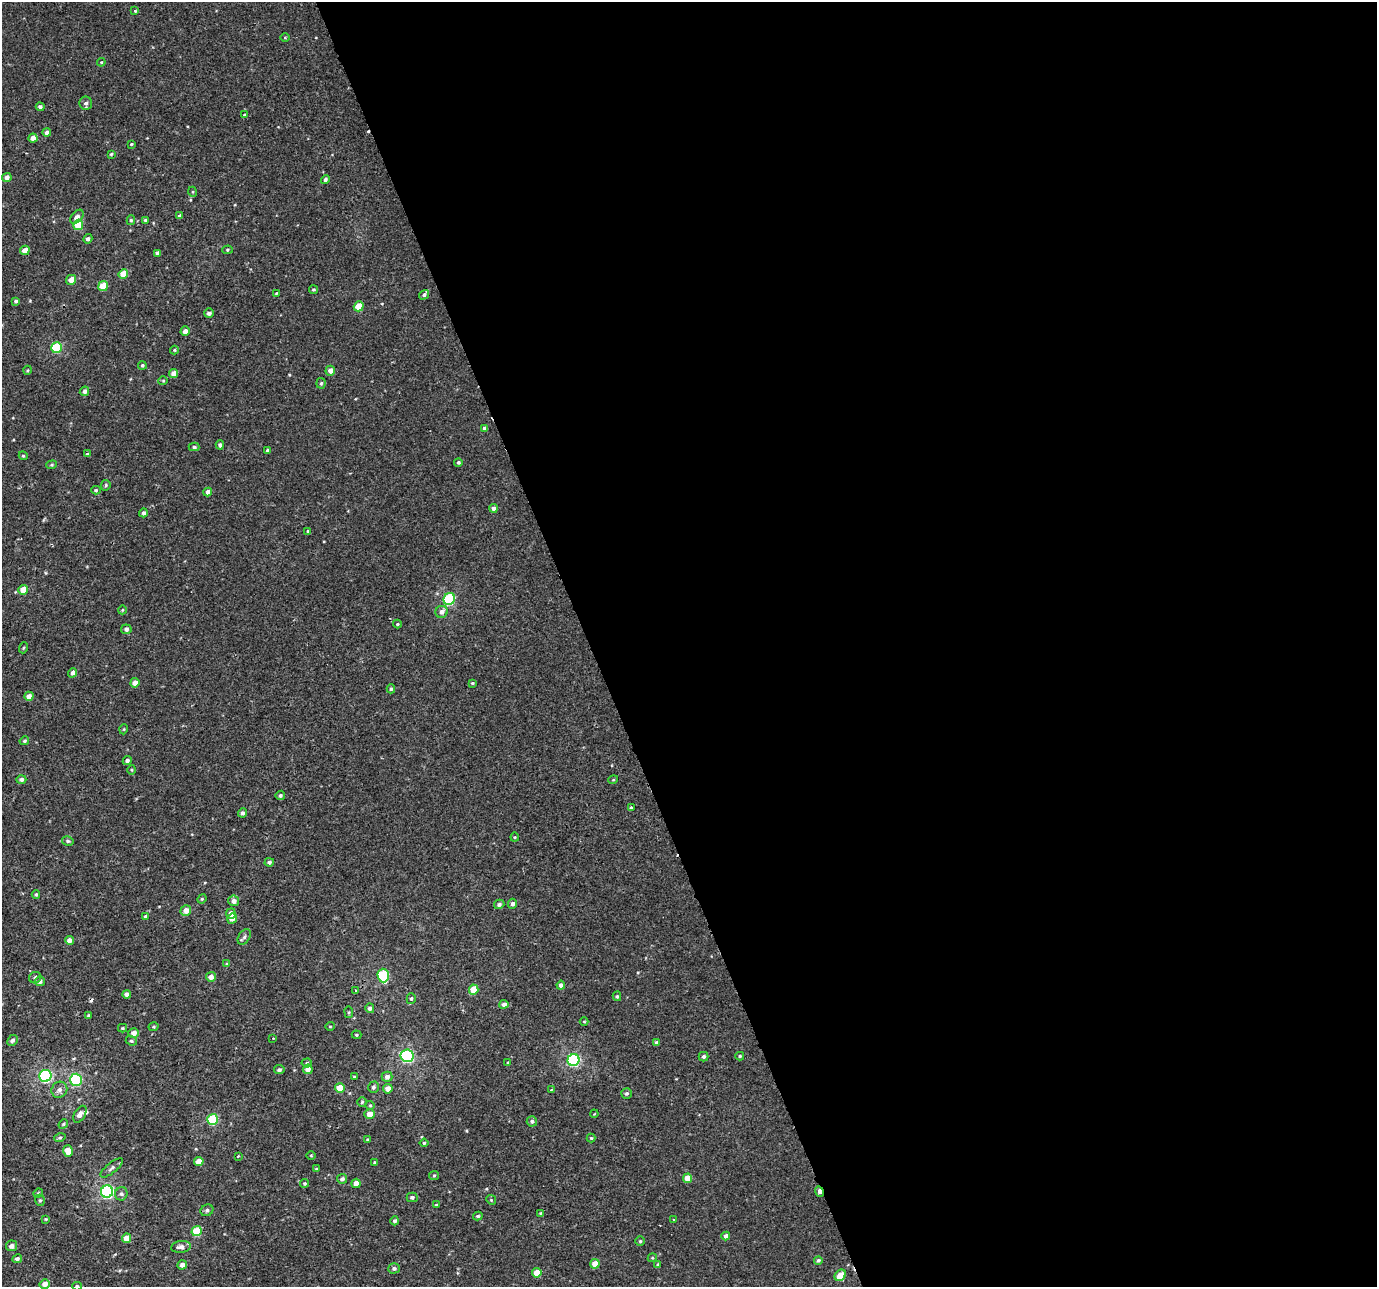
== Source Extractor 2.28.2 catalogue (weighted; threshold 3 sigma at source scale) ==
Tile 8 of 4 x 4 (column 4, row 2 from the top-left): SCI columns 4129-5503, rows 2648-3932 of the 5568 x 5368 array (HDU 1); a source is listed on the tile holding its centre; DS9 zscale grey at full resolution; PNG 1379 x 1289 px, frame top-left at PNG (2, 2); each listed source drawn as its Kron ellipse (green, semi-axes under 4 px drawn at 4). Shown black and unused: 57% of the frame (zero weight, under 2 of 3 exposures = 3% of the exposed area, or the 3 px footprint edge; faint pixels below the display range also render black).
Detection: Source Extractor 2.28.2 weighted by HDU 2 'WHT'; one run over the whole footprint, this tile lists its part. Background 5.10e-04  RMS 0.0032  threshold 0.0145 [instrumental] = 3 sigma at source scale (4.5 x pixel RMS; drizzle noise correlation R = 1.50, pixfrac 1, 0.0396/0.0396 arcsec/px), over >= 5 px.
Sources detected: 194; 3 cosmic-ray / hot-pixel residue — neither listed nor drawn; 3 inside a brighter listed object's ellipse — not listed separately; the other 188 listed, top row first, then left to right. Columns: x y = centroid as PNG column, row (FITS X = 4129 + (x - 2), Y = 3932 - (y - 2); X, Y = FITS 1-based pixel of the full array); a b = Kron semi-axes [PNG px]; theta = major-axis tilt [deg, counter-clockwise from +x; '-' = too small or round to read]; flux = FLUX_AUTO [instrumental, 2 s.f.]
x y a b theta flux
135 11 3 3 - 0.71
285 37 5 3 - 0.28
101 62 4 4 - 0.32
86 103 6 6 - 0.86
40 107 4 4 - 0.76
245 115 4 3 - 0.39
47 133 4 4 - 1.2
33 138 4 4 - 2.1
131 144 3 3 - 0.3
111 154 4 4 - 0.37
7 177 5 4 - 1.5
325 179 4 4 - 0.71
193 192 5 3 - 0.33
180 216 4 3 - 0.71
77 217 8 5 46 1.3
131 220 5 4 - 0.43
145 220 4 4 - 0.42
78 225 5 4 - 7.4
88 239 5 4 - 1
25 250 5 4 - 3.6
227 250 5 4 - 0.45
157 253 4 4 - 0.94
123 274 5 4 - 4
71 280 5 4 - 2.5
103 286 5 4 - 5.9
313 290 4 4 - 0.4
276 293 2 2 - 0.21
424 295 5 4 - 0.71
16 301 4 3 - 0.52
359 306 5 4 - 5.5
209 313 5 5 - 1
185 331 5 4 - 1.8
56 348 5 5 - 17
174 350 4 4 - 0.31
142 365 4 4 - 0.47
28 370 4 3 - 0.28
330 371 5 5 - 1.8
174 374 4 4 - 2.5
163 381 4 4 - 0.31
321 383 5 4 - 0.52
84 391 5 4 - 0.95
484 428 4 4 - 0.77
220 445 4 4 - 0.91
194 447 5 4 - 0.61
268 450 4 3 - 0.51
87 454 3 3 - 0.43
23 456 4 4 - 0.35
458 462 4 4 - 0.5
52 465 5 4 - 0.41
106 485 5 4 - 0.45
96 490 5 4 - 0.34
208 492 4 4 - 1.7
493 508 4 4 - 1.2
143 513 4 4 - 0.82
308 531 4 3 - 0.31
23 590 5 4 - 3.8
449 599 6 5 - 27
122 610 4 3 - 0.24
442 612 6 6 - 1.5
397 624 4 4 - 0.33
126 629 5 5 - 1.1
23 648 5 3 - 0.36
73 673 5 4 - 1.1
135 683 4 4 - 2.3
472 683 4 3 - 0.32
391 689 4 4 - 0.48
29 696 4 4 - 1.9
124 729 5 3 - 0.26
24 741 5 4 - 0.48
127 761 4 4 - 1.1
132 770 5 3 - 0.31
21 779 5 4 - 1
613 780 5 3 - 0.32
280 795 5 4 - 0.69
631 808 3 3 - 0.91
242 813 4 4 - 0.74
515 837 4 4 - 0.3
68 841 6 4 -14 0.54
269 862 5 4 - 0.64
36 894 4 4 - 0.38
202 899 5 4 - 0.35
234 901 5 5 - 1.5
499 904 5 4 - 0.72
512 904 5 4 - 1.1
186 910 5 5 - 2.2
231 913 5 5 - 1.9
145 916 4 3 - 0.39
232 919 5 5 - 1.7
244 937 8 5 57 0.86
69 940 4 4 - 1.6
227 964 4 3 - 0.33
383 976 7 5 -86 23
211 977 5 5 - 1.9
35 978 6 5 - 0.75
40 981 5 5 - 1.2
561 985 4 4 - 1.1
356 990 3 2 - 0.33
474 990 5 4 - 6.1
127 994 4 4 - 1.2
617 996 5 4 - 0.5
411 999 5 4 - 0.54
504 1004 4 4 - 1.4
370 1008 5 4 - 0.87
349 1012 6 3 -82 0.35
89 1016 3 3 - 0.46
584 1021 4 3 - 0.31
330 1026 4 3 - 0.22
154 1027 5 4 - 0.4
122 1028 4 4 - 0.32
134 1033 5 5 - 2
356 1035 5 4 - 0.39
273 1038 2 2 - 0.27
12 1040 6 5 - 0.82
131 1041 6 4 -21 0.44
656 1043 4 4 - 1
407 1056 6 6 - 39
740 1056 4 4 - 0.43
703 1057 5 4 - 0.75
574 1060 6 6 - 38
307 1063 5 4 - 0.51
508 1063 4 3 - 0.27
308 1069 5 4 - 1.8
279 1070 5 4 - 0.75
45 1076 6 6 - 36
354 1077 4 3 - 0.37
387 1077 5 5 - 1.5
76 1080 6 6 - 32
373 1087 5 5 - 0.61
340 1088 5 4 - 5.5
388 1089 5 4 - 2.2
59 1090 8 7 - 1.4
551 1090 4 3 - 0.25
626 1093 5 5 - 0.56
362 1102 5 4 - 0.42
370 1105 4 4 - 0.37
80 1114 9 5 60 1.5
370 1114 5 5 - 2.8
594 1114 4 3 - 0.21
213 1119 5 5 - 17
532 1121 5 5 - 0.78
63 1124 5 4 - 0.37
60 1137 6 4 14 0.48
591 1138 4 4 - 0.37
368 1140 4 4 - 0.41
424 1143 4 4 - 0.37
68 1151 6 4 -73 4
311 1155 5 3 - 0.29
238 1156 3 3 - 0.44
199 1161 5 4 - 2.7
375 1162 3 3 - 0.44
112 1168 14 5 39 0.98
316 1169 4 3 - 0.28
434 1176 5 4 - 0.4
687 1178 4 4 - 4.1
342 1179 5 5 - 0.86
305 1183 4 4 - 0.41
356 1183 4 4 - 2.5
819 1191 5 3 - 1.8
107 1192 6 6 - 47
38 1193 5 4 - 0.4
121 1194 7 6 - 0.77
412 1197 5 4 - 0.63
40 1200 6 4 -69 0.5
491 1200 5 4 - 0.37
436 1205 4 3 - 0.31
207 1210 7 5 26 0.79
540 1213 3 3 - 0.25
478 1216 5 4 - 0.5
46 1219 4 3 - 0.27
674 1220 3 3 - 0.7
395 1221 4 4 - 0.78
197 1231 5 5 - 9.6
726 1236 4 4 - 1.3
126 1238 5 4 - 4.5
640 1241 4 4 - 0.44
11 1246 5 5 - 1.3
181 1247 10 6 7 1.3
652 1258 4 3 - 0.29
17 1259 5 4 - 0.84
818 1260 4 4 - 0.53
595 1264 5 4 - 4
658 1264 4 3 - 0.3
182 1265 5 4 - 1.6
394 1268 6 5 - 0.73
537 1273 5 4 - 4.5
840 1275 6 5 - 4.5
45 1284 5 4 - 2
77 1286 4 4 - 0.41
Overlapping masked pixels (flux is a lower limit): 1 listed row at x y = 819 1191
Isophote crosses this tile's border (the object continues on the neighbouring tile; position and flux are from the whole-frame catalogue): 1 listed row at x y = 77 1286